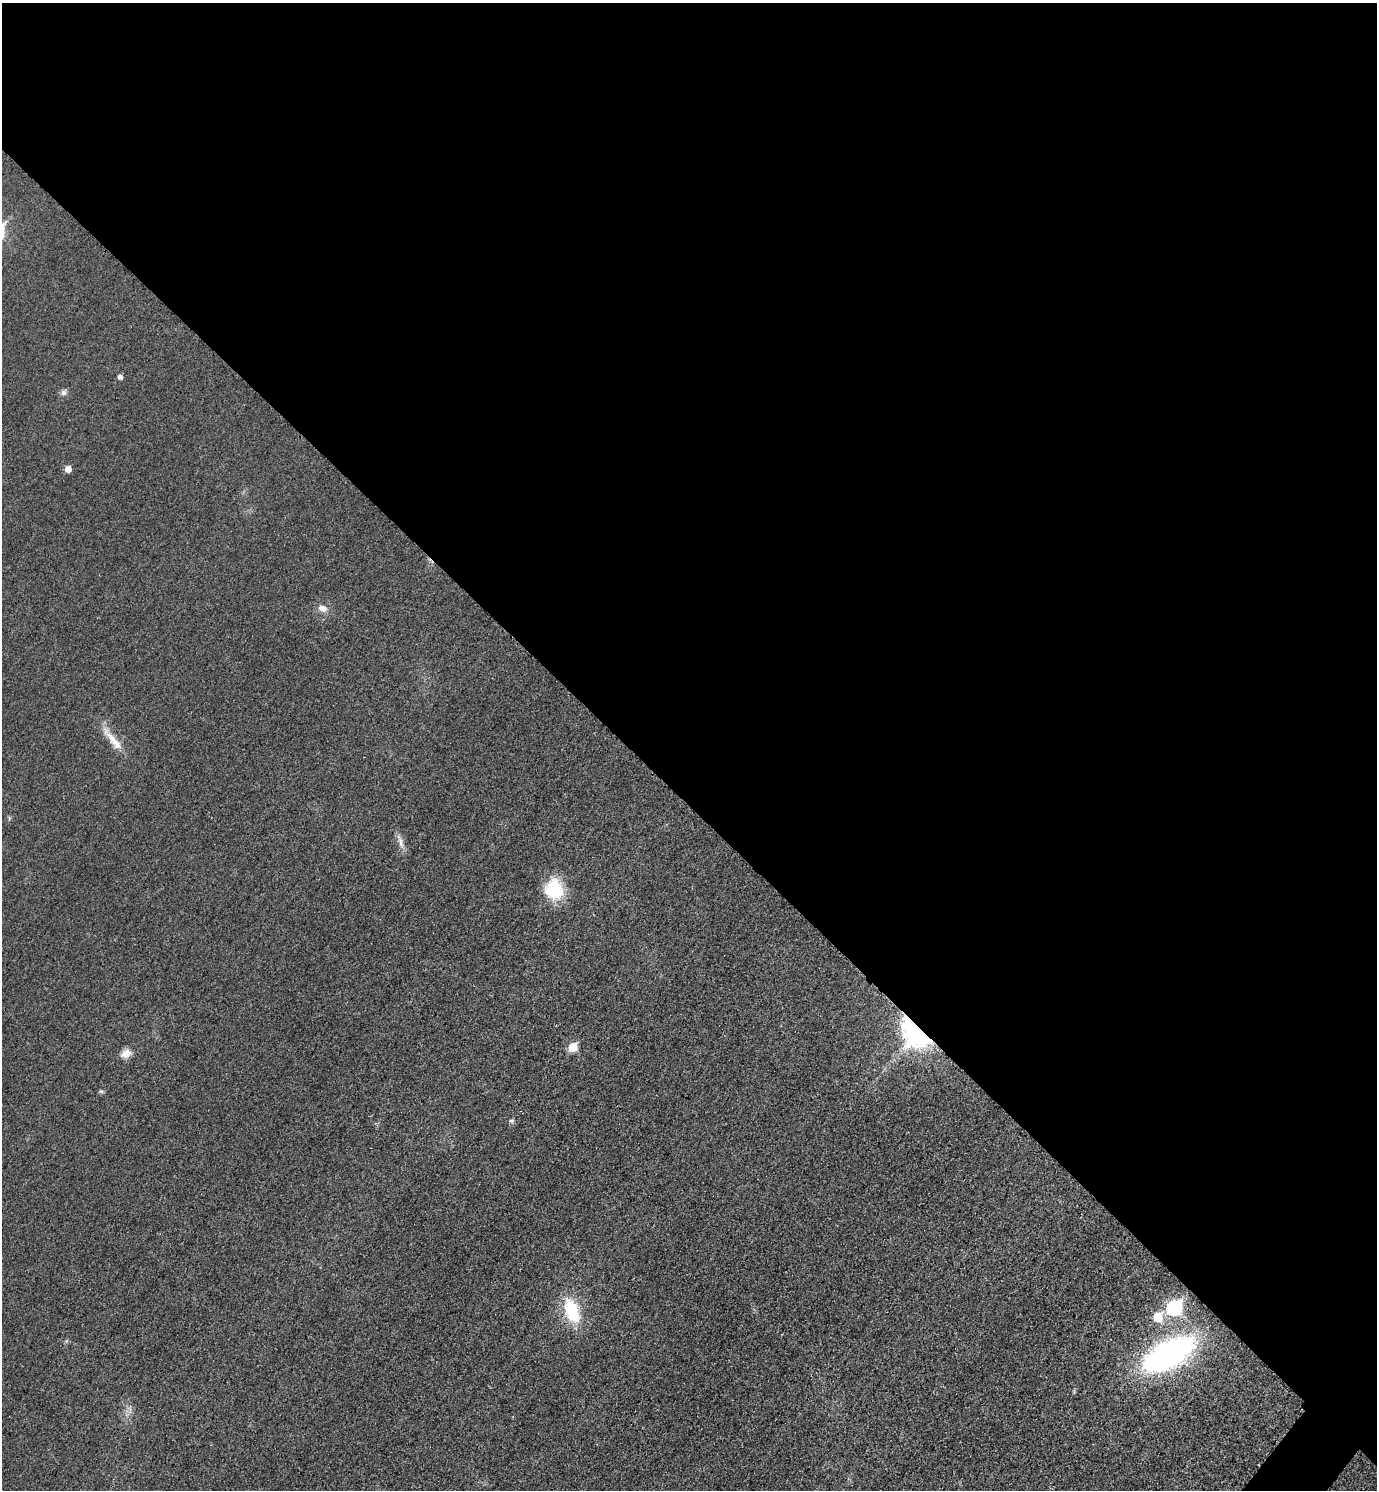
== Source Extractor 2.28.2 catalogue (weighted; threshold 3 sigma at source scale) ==
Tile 3 of 4 x 4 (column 3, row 1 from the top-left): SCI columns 2927-4301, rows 4484-5971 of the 5996 x 5995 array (HDU 1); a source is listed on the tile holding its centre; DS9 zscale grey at full resolution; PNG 1379 x 1492 px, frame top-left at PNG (2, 3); no overlay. Shown black and unused: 54% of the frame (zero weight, under 3 of 4 exposures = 2% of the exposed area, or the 3 px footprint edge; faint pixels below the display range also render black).
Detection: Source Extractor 2.28.2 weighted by HDU 2 'WHT'; one run over the whole footprint, this tile lists its part. Background 0.0261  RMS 0.0063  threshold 0.0282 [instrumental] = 3 sigma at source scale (4.5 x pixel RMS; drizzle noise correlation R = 1.50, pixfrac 1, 0.05/0.05 arcsec/px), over >= 5 px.
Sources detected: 16; all 16 listed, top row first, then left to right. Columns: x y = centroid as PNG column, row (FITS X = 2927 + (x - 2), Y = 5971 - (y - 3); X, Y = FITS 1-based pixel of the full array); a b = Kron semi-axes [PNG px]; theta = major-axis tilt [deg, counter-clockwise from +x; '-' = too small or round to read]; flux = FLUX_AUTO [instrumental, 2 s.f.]
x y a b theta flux
120 377 5 5 - 2.2
63 392 8 8 - 1.9
68 469 5 5 - 5.3
323 608 13 9 -20 4.1
113 740 41 9 -50 11
401 843 17 6 -77 3.8
554 889 24 20 -79 26
916 1033 26 18 -52 130
573 1047 6 5 - 19
126 1053 13 9 25 5
101 1091 7 4 -1 0.92
511 1121 7 5 -1 1.2
1174 1307 8 7 - 93
572 1311 33 17 -71 27
1158 1317 7 6 - 18
1168 1354 48 22 28 180
Overlapping masked pixels (flux is a lower limit): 1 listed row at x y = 916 1033